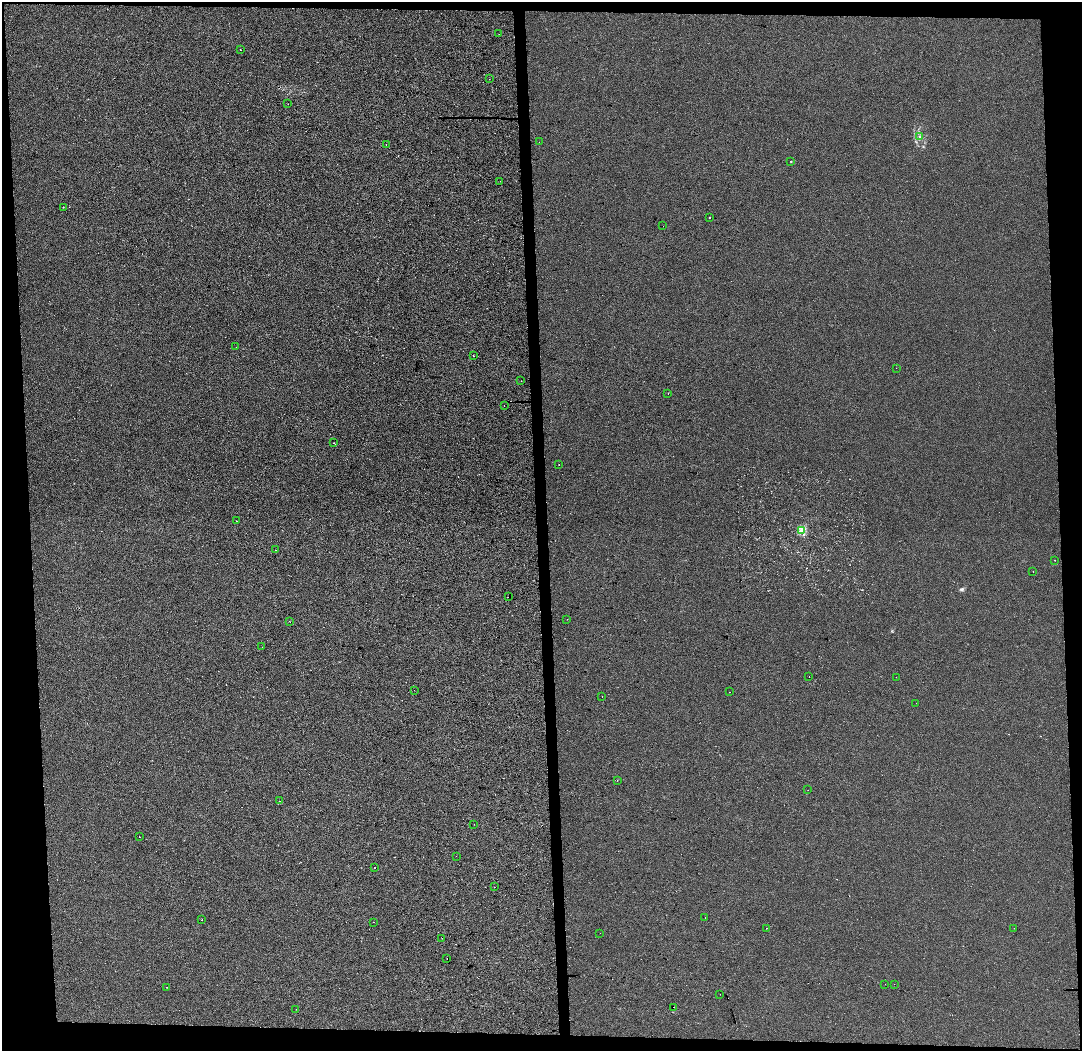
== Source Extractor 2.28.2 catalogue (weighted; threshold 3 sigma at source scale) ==
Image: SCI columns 71-4390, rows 1-4195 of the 4461 x 4205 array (HDU 1 of 3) = the unmasked area's bounding box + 8 px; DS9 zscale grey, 4 x 4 block average (1 PNG px = mean of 4 x 4 image px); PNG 1084 x 1053 px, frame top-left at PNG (2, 2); each listed source drawn as its Kron ellipse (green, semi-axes under 4 px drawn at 4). Shown black and unused: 9% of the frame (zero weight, under 3 of 4 exposures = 2% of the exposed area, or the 3 px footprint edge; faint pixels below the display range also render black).
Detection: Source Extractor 2.28.2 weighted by HDU 2 'WHT'. Background 3.87e-05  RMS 0.0066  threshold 0.0297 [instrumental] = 3 sigma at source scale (4.5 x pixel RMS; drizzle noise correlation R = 1.50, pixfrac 1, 0.0396/0.0396 arcsec/px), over >= 5 px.
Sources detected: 60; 3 cosmic-ray / hot-pixel residue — neither listed nor drawn; the other 57 listed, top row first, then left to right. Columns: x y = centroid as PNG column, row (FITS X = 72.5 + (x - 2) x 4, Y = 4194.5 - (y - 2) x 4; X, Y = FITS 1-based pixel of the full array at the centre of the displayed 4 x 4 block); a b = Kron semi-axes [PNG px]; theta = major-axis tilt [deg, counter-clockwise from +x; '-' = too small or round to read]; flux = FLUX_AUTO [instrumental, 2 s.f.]
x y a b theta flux
499 34 2 2 - 0.75
240 49 2 2 - 6.9
489 79 2 2 - 1.6
288 104 2 2 - 0.67
919 137 2 2 - 2.2
539 142 2 2 - 1.2
386 145 2 2 - 0.98
791 161 2 2 - 4.5
500 181 2 2 - 1.1
63 207 2 2 - 2
710 217 2 2 - 2.5
663 226 2 2 - 14
236 347 2 2 - 0.88
473 355 2 2 - 8
896 368 2 2 - 0.76
521 381 2 2 - 0.76
668 393 2 2 - 1.2
504 405 2 2 - 0.66
334 443 2 2 - 3.1
559 465 2 2 - 6.4
236 521 2 2 - 5.6
802 530 2 2 - 82
275 550 2 2 - 1.7
1055 560 2 2 - 1.5
1033 571 2 2 - 3.5
508 597 2 2 - 5.1
567 619 2 2 - 1.5
289 621 2 2 - 0.79
262 647 2 2 - 5.6
809 677 2 2 - 2.6
896 677 2 2 - 0.75
414 690 2 2 - 1.1
729 692 2 2 - 3.1
602 697 2 2 - 1
916 703 2 2 - 1.7
617 780 2 2 - 2.4
808 790 2 2 - 0.6
280 801 2 2 - 1.3
474 824 2 2 - 0.78
139 837 2 2 - 1.6
456 856 2 2 - 0.91
374 868 2 2 - 4
494 887 2 2 - 0.93
705 918 2 2 - 1.6
202 920 2 2 - 1.4
374 922 2 2 - 0.83
766 928 2 2 - 1.1
1014 928 2 2 - 1.5
600 933 2 2 - 0.87
442 938 2 2 - 0.91
447 959 2 2 - 1.8
885 984 2 2 - 0.73
894 984 2 2 - 1.9
166 987 2 2 - 3.5
720 994 2 2 - 0.77
674 1007 2 2 - 3.4
296 1009 2 2 - 0.61
Diffuse or blended objects may show on this block-average render without a row.